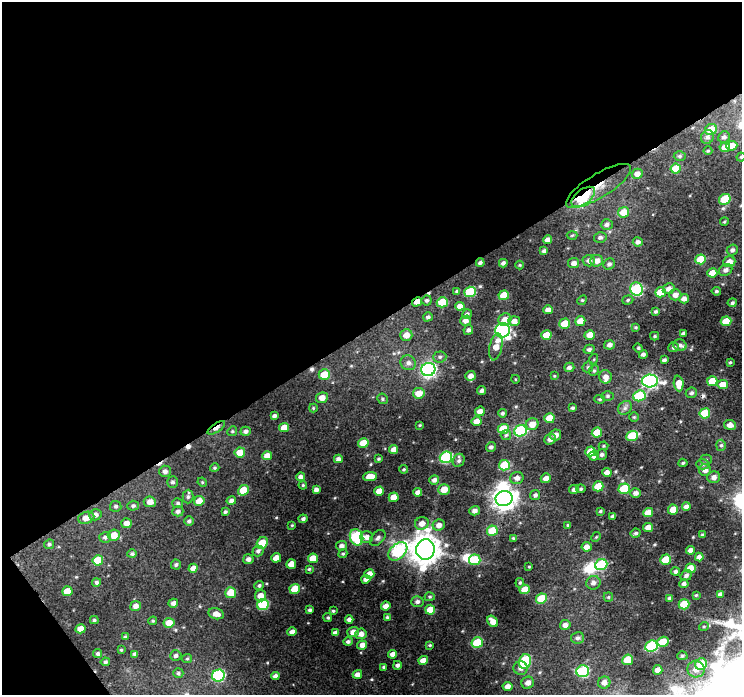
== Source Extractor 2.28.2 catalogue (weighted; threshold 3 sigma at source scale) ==
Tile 1 of 2 x 2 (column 1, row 1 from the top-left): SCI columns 1-740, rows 730-1422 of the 1480 x 1465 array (HDU 1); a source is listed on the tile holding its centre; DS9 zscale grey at full resolution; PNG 744 x 697 px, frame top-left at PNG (2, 2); each listed source drawn as its Kron ellipse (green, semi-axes under 4 px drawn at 4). Shown black and unused: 49% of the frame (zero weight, under 3 of 4 exposures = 1% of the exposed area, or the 3 px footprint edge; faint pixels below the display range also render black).
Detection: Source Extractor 2.28.2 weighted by HDU 2 'WHT'; one run over the whole footprint, this tile lists its part. Background 0.0607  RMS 0.011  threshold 0.0493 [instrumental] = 3 sigma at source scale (4.5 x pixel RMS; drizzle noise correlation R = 1.50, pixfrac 1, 0.0396/0.0396 arcsec/px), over >= 5 px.
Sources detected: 314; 3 inside a brighter object's white glare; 4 cosmic-ray / hot-pixel residue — neither listed nor drawn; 2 inside a brighter listed object's ellipse — not listed separately; the other 305 listed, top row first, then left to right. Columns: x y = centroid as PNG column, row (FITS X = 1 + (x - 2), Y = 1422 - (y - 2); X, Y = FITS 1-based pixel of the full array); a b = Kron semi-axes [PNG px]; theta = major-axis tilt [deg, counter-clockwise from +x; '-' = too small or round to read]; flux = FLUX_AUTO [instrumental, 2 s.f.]
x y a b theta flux
711 130 6 5 - 17
707 137 7 6 - 3.8
724 137 6 5 - 3.2
732 146 5 4 - 12
725 147 5 5 - 11
708 151 4 4 - 1.2
680 156 6 5 - 1.9
741 157 4 4 - 1.4
676 169 5 5 - 24
637 174 5 5 - 6.2
598 186 37 12 32 62
583 197 14 7 36 73
725 199 6 5 - 34
624 212 5 5 - 16
724 222 4 3 - 1.1
607 224 6 5 - 3
572 235 5 3 - 1.1
600 237 6 5 - 2.8
548 240 4 4 - 7.2
638 242 5 4 - 3.5
732 250 6 5 - 3.1
544 251 4 4 - 3.1
700 259 5 5 - 22
589 261 6 5 - 4.3
597 261 6 6 - 6.9
480 262 4 3 - 2.5
729 262 6 5 - 8.4
503 263 4 3 - 2.5
574 263 5 5 - 5
609 264 6 5 - 2.8
520 265 4 4 - 1.1
726 270 7 5 31 3.9
712 273 5 4 - 11
637 289 7 6 - 74
669 289 6 5 - 5.4
457 291 4 4 - 2.1
716 291 4 4 - 1.9
470 292 6 5 - 47
660 292 5 5 - 24
504 295 5 5 - 22
675 295 6 5 - 5.7
684 299 4 4 - 5.2
427 300 5 5 - 1.9
582 300 5 4 - 1.4
628 300 5 4 - 1.9
417 302 5 4 - 9
442 302 5 5 - 31
732 303 4 4 - 2.2
460 306 5 4 - 6.6
548 310 5 4 - 5.9
656 311 4 3 - 2
467 314 5 4 - 2.9
428 317 5 4 - 2.6
505 320 6 6 - 7.7
465 321 5 5 - 5.4
514 321 5 5 - 6.1
580 321 5 5 - 11
726 321 5 5 - 22
564 324 5 5 - 17
636 327 4 3 - 1.3
468 330 5 4 - 3.1
503 330 7 7 - 240
683 334 4 3 - 3.1
406 335 6 5 - 7.8
546 335 5 4 - 16
590 335 5 4 - 11
655 336 4 4 - 1.4
609 345 5 4 - 4
680 345 6 5 - 3.1
496 347 13 6 78 11
673 347 5 5 - 2.4
638 348 5 4 - 1.3
589 349 5 4 - 2.6
643 354 4 4 - 3.4
440 357 6 5 - 2.5
594 359 5 3 - 1
664 360 4 4 - 3.1
730 362 4 3 - 1.5
408 363 8 7 - 4.8
569 367 5 4 - 3.6
588 367 6 4 45 1.5
428 369 7 6 - 270
594 371 5 4 - 1.7
324 375 6 5 - 24
470 376 5 5 - 5.9
554 376 3 3 - 0.99
605 377 6 6 - 6.3
515 379 4 3 - 0.8
650 381 8 6 1 240
712 381 5 5 - 23
679 384 8 5 -86 11
723 384 5 4 - 14
482 390 4 3 - 3
419 393 6 5 - 11
691 393 6 5 - 2.7
608 396 6 5 - 1.9
639 396 6 5 - 50
322 398 6 5 - 8.5
382 399 5 5 - 1.9
600 399 5 4 - 1.4
313 408 4 4 - 1.1
573 408 4 4 - 2.2
625 408 7 6 - 3.2
480 411 5 4 - 6.9
502 413 4 4 - 2.2
705 413 5 5 - 32
274 416 4 4 - 2.7
634 417 5 5 - 1.5
549 418 5 5 - 17
477 421 5 5 - 9.2
532 424 6 6 - 9.5
420 425 3 3 - 0.89
730 425 6 5 - 7.3
284 427 5 4 - 12
216 428 10 4 34 13
503 429 5 5 - 24
232 431 5 4 - 1.5
246 431 5 4 - 3.2
520 431 6 5 - 87
597 433 5 5 - 19
506 435 5 5 - 2
556 435 5 5 - 5.4
632 436 6 5 - 41
550 439 6 5 - 4.9
363 443 5 5 - 19
721 445 5 5 - 2
603 446 5 4 - 1.3
491 447 5 5 - 2.6
394 449 4 4 - 6.7
240 452 5 5 - 13
590 452 5 5 - 14
602 454 5 5 - 3
267 456 5 4 - 8.3
594 456 5 4 - 5.7
446 457 6 5 - 110
338 459 4 4 - 3.9
379 459 4 3 - 1.5
459 460 7 5 64 2.7
706 460 5 5 - 1.5
683 463 4 4 - 1.6
703 464 6 5 - 2.3
504 465 5 5 - 34
215 468 5 4 - 1.6
403 469 4 3 - 1.2
705 470 6 6 - 6.4
165 471 6 5 - 4.3
607 472 4 4 - 5.8
301 477 4 4 - 3.6
370 477 7 4 6 14
714 477 6 5 - 4.9
517 478 7 6 - 5.3
546 478 5 4 - 6.1
434 480 5 4 - 3.9
172 482 5 5 - 2.7
202 482 5 4 - 1.2
303 485 4 4 - 1.2
598 486 5 5 - 23
444 489 6 5 - 11
574 489 5 4 - 3.3
581 489 4 4 - 1.7
624 489 5 5 - 38
243 490 6 5 - 19
316 490 4 4 - 4.5
379 491 5 4 - 10
418 492 4 4 - 5.7
636 493 5 4 - 4.3
535 495 5 4 - 3
188 497 7 5 88 2.4
394 497 5 4 - 12
504 498 8 7 - 860
199 501 5 5 - 10
231 501 4 4 - 3.7
150 502 6 5 - 8
178 503 5 5 - 2.1
116 506 5 5 - 2.2
133 506 5 5 - 2.3
686 507 4 4 - 5.1
673 510 5 4 - 11
178 511 5 5 - 3.5
475 511 5 4 - 4.9
600 511 3 3 - 1.5
225 512 4 3 - 2
648 513 5 4 - 15
95 515 6 5 - 4.4
613 516 4 3 - 2.9
86 518 8 6 16 8.8
303 519 4 4 - 2.5
189 521 5 4 - 2.6
126 523 5 5 - 7.4
422 523 7 6 - 8.2
292 525 3 3 - 0.98
439 525 6 5 - 6.5
568 525 3 3 - 1.3
648 528 5 4 - 7.3
492 531 5 5 - 26
636 533 5 4 - 2.3
114 535 6 5 - 13
703 535 3 3 - 1.9
105 537 6 5 - 2.9
356 537 8 6 -68 89
366 537 6 5 - 5.3
596 537 5 4 - 1.1
378 538 9 6 48 3.2
513 538 4 3 - 1.1
262 543 6 5 - 23
49 544 5 5 - 2.2
342 546 5 5 - 4.3
586 547 5 5 - 6.4
425 549 10 9 - 1800
690 550 4 4 - 4.6
258 551 6 5 - 2.6
398 551 11 7 43 110
132 554 5 4 - 2.1
343 554 5 4 - 1.5
699 557 4 4 - 4.7
276 558 5 4 - 9.4
313 558 5 5 - 17
248 559 5 5 - 4.3
98 560 5 5 - 24
475 560 5 5 - 34
665 560 5 5 - 20
291 564 5 4 - 11
176 565 5 5 - 2.2
601 565 6 5 - 73
529 567 4 3 - 0.81
193 568 5 4 - 6.4
690 568 5 5 - 15
309 569 4 4 - 1.4
675 571 4 4 - 2.8
369 574 5 4 - 8.1
686 575 6 5 - 3.6
366 579 4 4 - 5
96 582 4 4 - 2.6
520 583 5 4 - 1.4
593 583 7 6 - 4.2
684 584 4 4 - 3.6
259 586 5 4 - 2.2
295 589 5 5 - 24
525 589 5 4 - 14
67 591 5 5 - 15
231 593 5 5 - 18
720 594 4 4 - 3.6
696 595 4 3 - 1.1
260 596 5 5 - 8.9
430 597 5 4 - 1.5
608 597 5 4 - 1.4
670 598 4 3 - 2.9
541 599 5 5 - 27
417 602 6 5 - 3.2
173 603 4 4 - 4.3
684 604 5 5 - 31
263 605 6 5 - 61
135 606 5 5 - 5
386 606 4 4 - 6.8
310 610 4 3 - 2.4
430 610 5 5 - 15
333 611 4 4 - 1.6
216 614 8 5 -14 7.1
387 617 4 4 - 1.5
328 618 4 4 - 1.7
94 620 4 4 - 1.7
349 620 4 4 - 4.4
153 621 4 3 - 1.3
493 621 6 4 -52 8.6
169 623 5 5 - 15
565 625 5 5 - 5.7
704 626 5 3 - 1.1
80 629 5 4 - 9.6
292 632 4 4 - 4.9
353 632 5 5 - 7.3
335 633 4 4 - 4.4
361 634 6 5 - 6.1
125 637 4 3 - 1.8
578 638 6 6 - 3.4
348 641 4 4 - 2.8
663 642 5 5 - 23
477 643 5 5 - 34
362 645 5 4 - 6.1
430 645 3 3 - 1.2
651 646 6 5 - 77
121 650 3 3 - 1.2
98 654 4 4 - 2.1
135 654 4 4 - 3.2
393 654 4 4 - 6.3
176 656 5 5 - 2.8
682 656 5 4 - 1.8
187 659 5 4 - 1.5
628 660 5 5 - 30
423 661 5 4 - 8.6
525 661 7 6 - 60
105 662 5 4 - 2.4
701 664 6 5 - 26
397 665 4 4 - 2.9
384 667 3 3 - 1.5
521 668 7 6 - 5
696 669 9 8 - 8.4
658 670 5 4 - 8.2
583 671 6 5 - 85
178 673 5 4 - 2
357 674 5 4 - 6.3
218 676 6 6 - 97
275 676 4 4 - 4.6
604 682 6 6 - 6.5
528 683 6 6 - 6.1
508 686 5 4 - 6.7
Overlapping masked pixels (flux is a lower limit): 6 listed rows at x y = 598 186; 583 197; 480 262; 417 302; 216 428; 425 549
Isophote crosses this tile's border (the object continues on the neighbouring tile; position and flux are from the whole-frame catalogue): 2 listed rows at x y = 741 157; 730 425